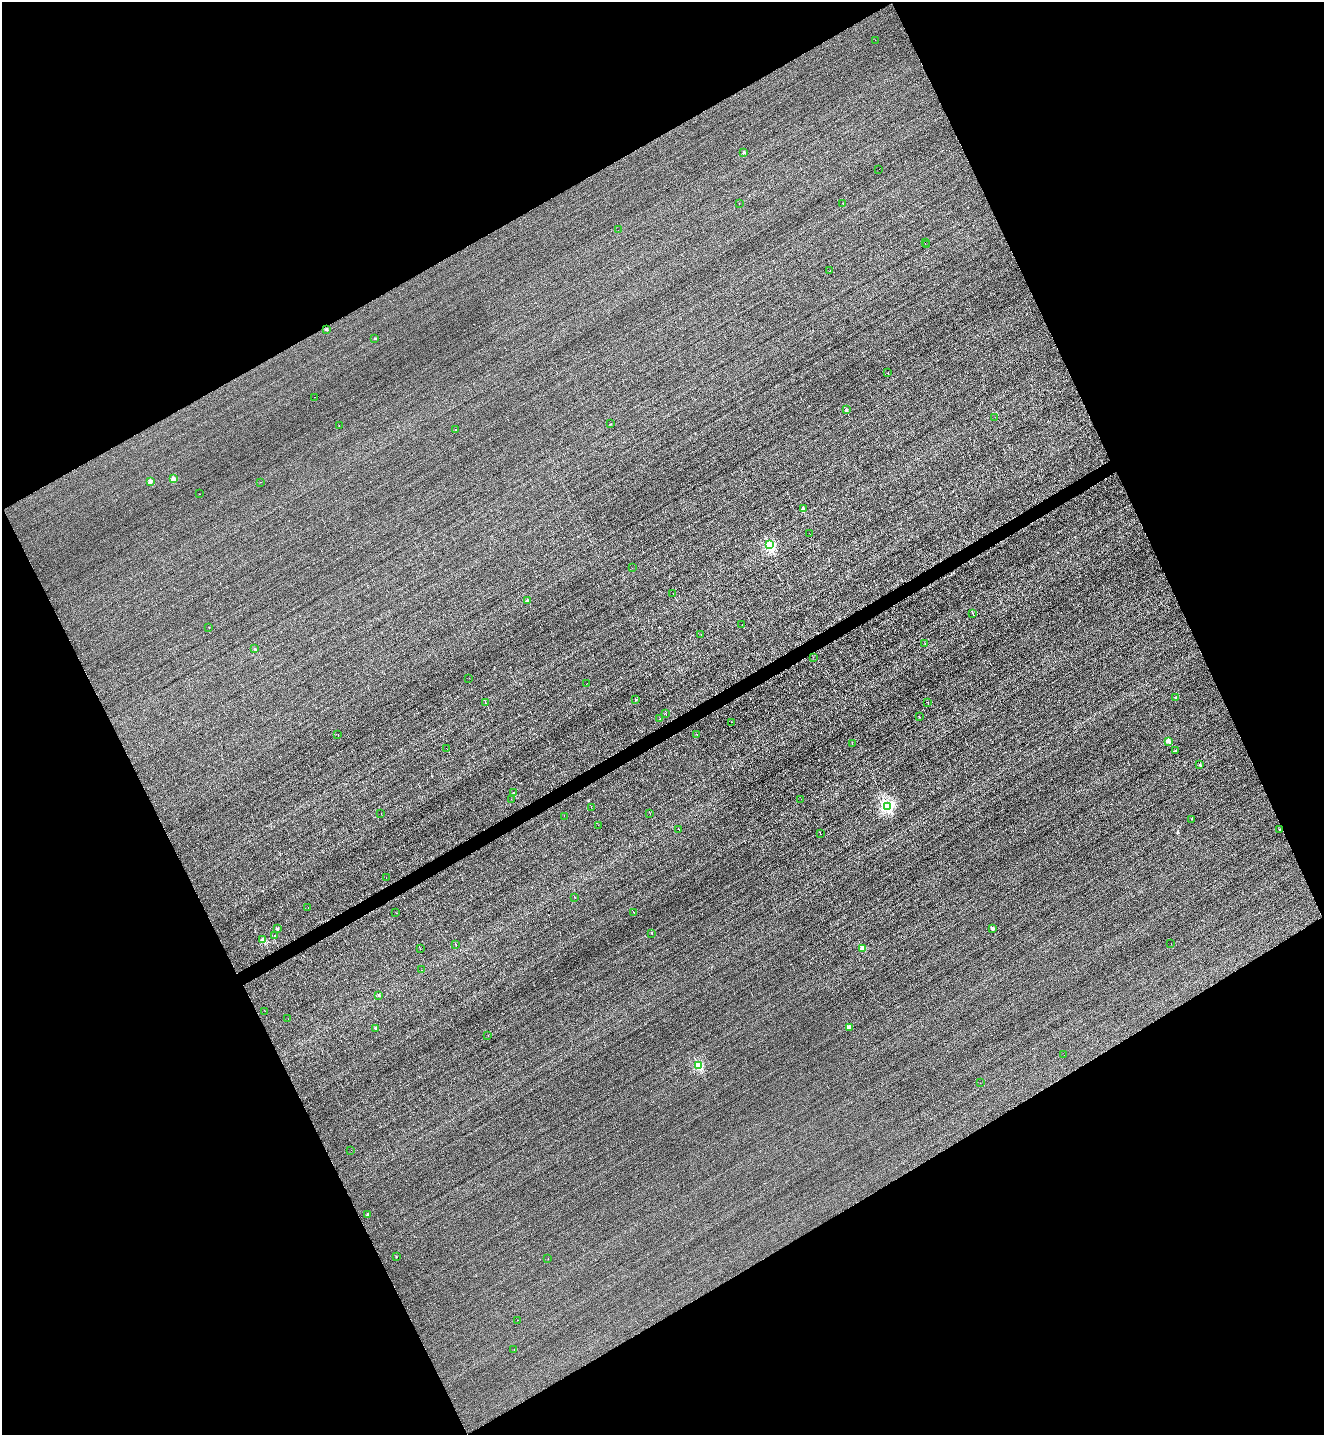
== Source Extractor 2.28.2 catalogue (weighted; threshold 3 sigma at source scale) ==
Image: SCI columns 152-5438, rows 1-5731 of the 5725 x 5731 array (HDU 1 of 3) = the unmasked area's bounding box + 8 px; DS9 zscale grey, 4 x 4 block average (1 PNG px = mean of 4 x 4 image px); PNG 1326 x 1437 px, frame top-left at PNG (2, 2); each listed source drawn as its Kron ellipse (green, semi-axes under 4 px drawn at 4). Shown black and unused: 46% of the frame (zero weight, under 3 of 5 exposures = <1% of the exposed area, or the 3 px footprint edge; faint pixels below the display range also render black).
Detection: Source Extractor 2.28.2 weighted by HDU 2 'WHT'. Background 6.80e-04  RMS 0.043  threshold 0.194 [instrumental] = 3 sigma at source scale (4.5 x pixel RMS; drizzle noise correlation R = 1.50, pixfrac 1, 0.05/0.05 arcsec/px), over >= 5 px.
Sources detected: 184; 89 cosmic-ray / hot-pixel residue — neither listed nor drawn; the other 95 listed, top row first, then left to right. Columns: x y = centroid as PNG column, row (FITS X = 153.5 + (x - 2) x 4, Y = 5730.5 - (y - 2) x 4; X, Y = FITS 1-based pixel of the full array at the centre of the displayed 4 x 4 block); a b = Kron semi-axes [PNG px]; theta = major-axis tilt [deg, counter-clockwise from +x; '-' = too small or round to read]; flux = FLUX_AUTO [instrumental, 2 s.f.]
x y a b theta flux
875 40 2 2 - 7
744 152 2 2 - 110
879 169 2 2 - 6.4
739 203 2 2 - 2.6
843 203 2 2 - 16
618 230 2 2 - 3.6
925 243 2 2 - 11
926 245 2 2 - 3.4
830 271 2 2 - 8.2
326 329 2 2 - 110
375 338 2 2 - 44
888 373 2 2 - 12
315 397 2 2 - 3.2
846 410 2 2 - 220
995 417 2 2 - 3.3
611 424 2 2 - 16
339 426 2 2 - 15
455 429 2 2 - 5.5
173 479 2 2 - 610
150 481 2 2 - 380
261 482 2 2 - 6.5
199 494 2 2 - 4.5
803 509 2 2 - 330
809 533 2 2 - 3
769 545 2 2 - 3100
632 568 2 2 - 5.6
673 594 2 2 - 6.9
527 601 2 2 - 220
973 613 4 2 - 14
742 624 2 2 - 3.1
209 627 2 2 - 6.4
701 634 2 2 - 5.7
925 644 2 2 - 6
255 649 2 2 - 88
813 657 2 2 - 3.9
469 678 2 2 - 3.5
586 684 2 2 - 3.5
1176 698 2 2 - 110
635 699 2 2 - 65
485 703 4 2 - 19
928 703 2 2 - 16
665 713 2 2 - 3.5
919 717 2 2 - 28
660 719 2 2 - 13
731 722 2 2 - 3.3
338 734 2 2 - 3.6
697 735 2 2 - 5.6
1169 741 2 2 - 450
852 744 2 2 - 4.1
447 748 3 2 - 7.7
1176 751 2 2 - 56
1200 765 2 2 - 48
513 793 2 2 - 140
511 799 2 2 - 3.8
801 799 2 2 - 3.3
591 807 2 2 - 5.8
888 807 2 2 - 6700
381 814 2 2 - 3.3
650 814 2 2 - 4.8
564 816 2 2 - 4
1192 819 2 2 - 12
598 825 2 2 - 3.3
679 829 3 2 - 6.5
1279 829 2 2 - 30
820 834 2 2 - 5.3
386 878 3 2 - 7.5
575 898 2 2 - 4.9
308 907 2 2 - 6.3
634 912 3 2 - 11
396 913 2 2 - 4.7
277 928 2 2 - 110
993 929 2 2 - 200
652 933 2 2 - 52
274 935 2 2 - 24
263 940 2 2 - 580
1171 944 2 2 - 2.1
456 945 3 2 - 12
862 948 2 2 - 470
420 949 2 2 - 7.6
422 970 2 2 - 3.9
379 995 2 2 - 70
265 1011 2 2 - 19
288 1019 2 2 - 3
849 1027 2 2 - 610
375 1028 2 2 - 180
488 1036 2 2 - 3.5
1064 1055 2 2 - 7.9
698 1066 2 2 - 2200
980 1083 2 2 - 3.2
351 1150 2 2 - 38
368 1214 2 2 - 99
396 1257 2 2 - 39
548 1259 2 2 - 5.1
517 1320 2 2 - 3.7
514 1349 2 2 - 3.4
Diffuse or blended objects may show on this block-average render without a row.